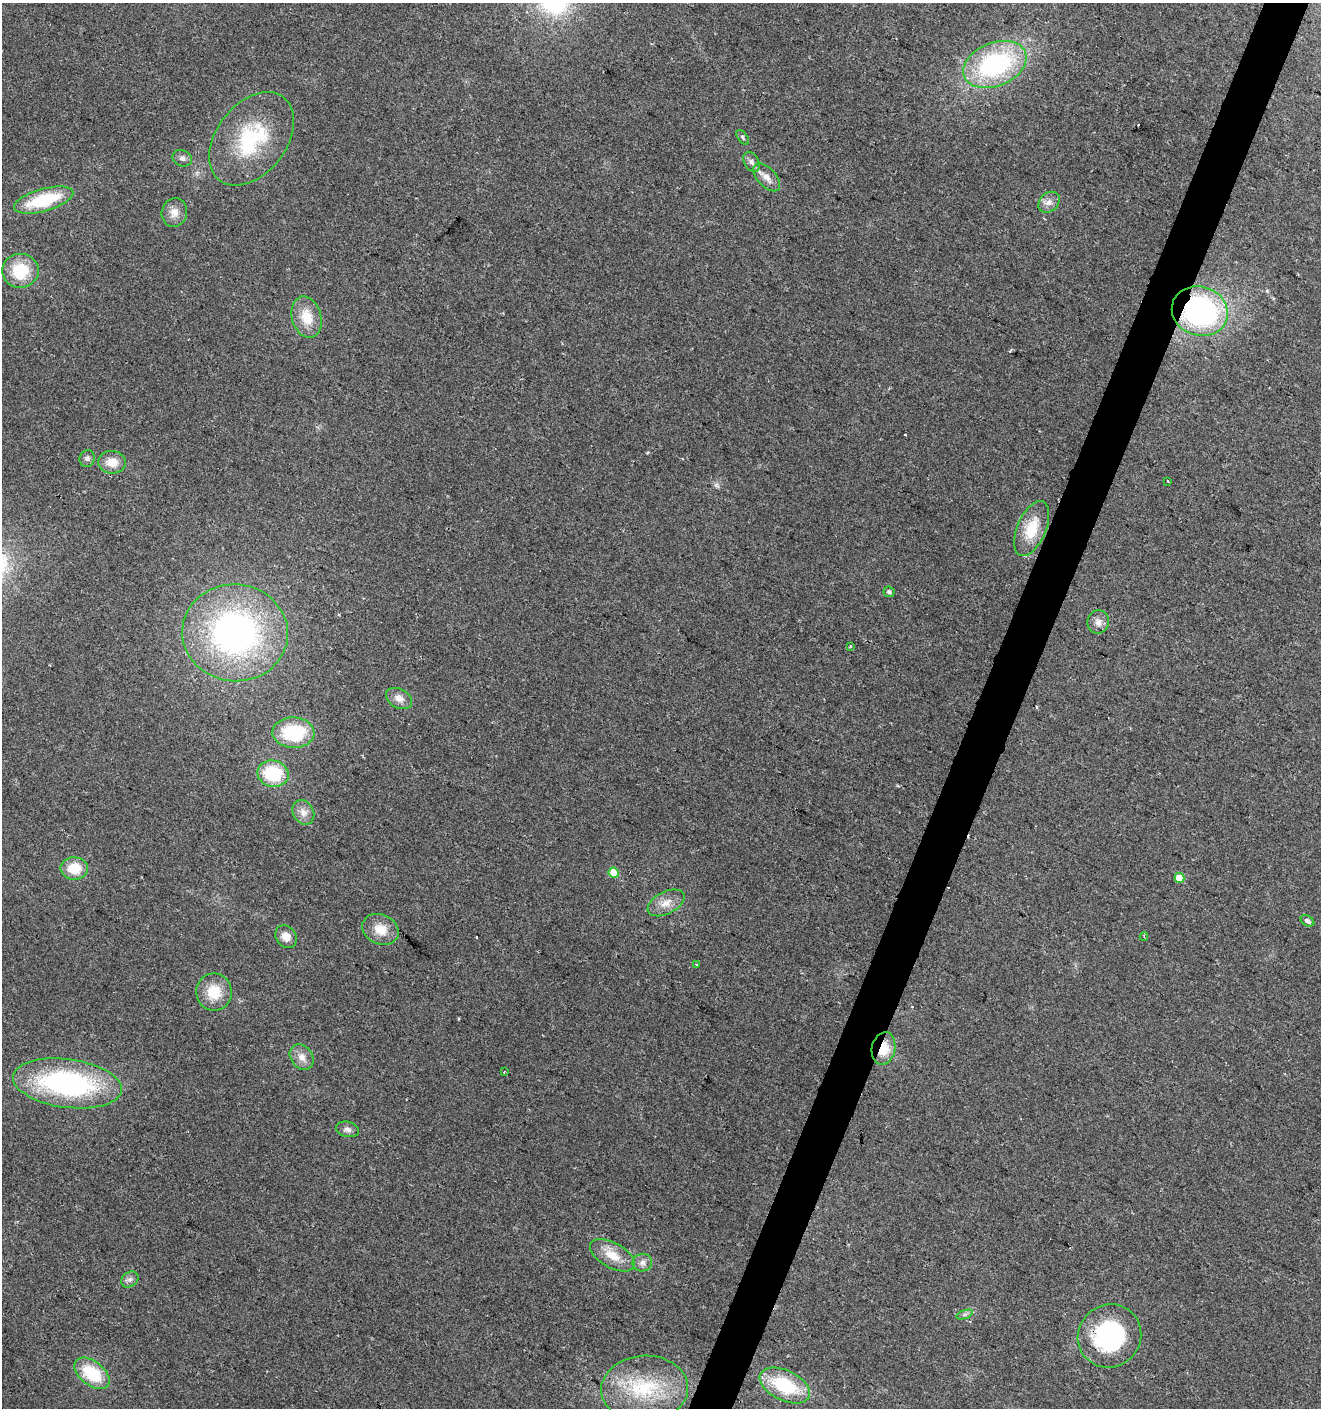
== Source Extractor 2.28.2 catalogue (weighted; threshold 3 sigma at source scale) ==
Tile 10 of 4 x 4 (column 2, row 3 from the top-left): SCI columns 1590-2908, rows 1407-2812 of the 5750 x 5630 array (HDU 1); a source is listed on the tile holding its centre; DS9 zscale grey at full resolution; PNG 1323 x 1410 px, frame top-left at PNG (2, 3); each listed source drawn as its Kron ellipse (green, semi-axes under 4 px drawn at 4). Shown black and unused: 3% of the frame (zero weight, under 2 of 3 exposures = <1% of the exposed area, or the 3 px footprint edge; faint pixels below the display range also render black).
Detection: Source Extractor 2.28.2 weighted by HDU 2 'WHT'; one run over the whole footprint, this tile lists its part. Background 0.0782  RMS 0.0098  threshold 0.0443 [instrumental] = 3 sigma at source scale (4.5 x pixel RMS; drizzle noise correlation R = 1.50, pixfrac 1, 0.0396/0.0396 arcsec/px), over >= 5 px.
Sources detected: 53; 1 too faint to see at this stretch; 5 cosmic-ray / hot-pixel residue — neither listed nor drawn; the other 47 listed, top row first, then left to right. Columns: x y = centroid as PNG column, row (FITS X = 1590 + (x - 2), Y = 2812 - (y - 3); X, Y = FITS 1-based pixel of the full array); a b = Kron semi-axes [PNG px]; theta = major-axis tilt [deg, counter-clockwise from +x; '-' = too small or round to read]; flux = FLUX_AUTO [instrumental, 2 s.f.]
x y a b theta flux
995 64 33 21 22 140
743 137 8 4 -51 2.1
252 139 52 35 52 88
182 158 10 8 -23 4.2
751 162 11 7 -60 4.3
767 177 17 9 -47 8.8
44 200 30 11 16 58
1049 202 12 9 43 6.4
174 212 14 12 74 10
20 271 18 17 - 37
1200 311 28 24 -18 200
307 317 21 14 -74 22
87 458 8 7 - 3
112 462 14 11 -5 14
1168 481 3 2 - 0.98
1032 529 29 14 67 29
889 592 5 5 - 2.9
1098 622 11 11 - 6.6
235 633 53 48 -5 320
850 646 3 3 - 2.8
399 698 14 9 -28 7.3
293 733 21 15 -2 60
273 774 16 13 -13 52
303 812 13 10 -60 7.7
74 868 13 11 -1 23
614 872 5 5 - 27
1179 878 5 5 - 18
666 903 20 11 27 12
1307 921 7 5 -31 2.8
380 929 19 14 -25 17
1144 936 4 3 - 1.3
286 937 12 10 -54 10
696 964 4 2 - 0.86
214 992 19 18 - 24
883 1048 16 11 79 23
302 1057 14 11 -53 8.7
504 1072 3 2 - 0.94
67 1083 55 24 -7 190
347 1129 11 7 -14 4.2
612 1255 25 12 -29 20
642 1263 10 9 - 5.1
130 1279 9 7 36 3.8
965 1314 9 4 19 2.3
1109 1336 32 31 - 130
92 1373 20 12 -39 44
785 1385 27 15 -26 61
645 1389 43 33 3 75
Overlapping masked pixels (flux is a lower limit): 3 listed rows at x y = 1200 311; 883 1048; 1109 1336